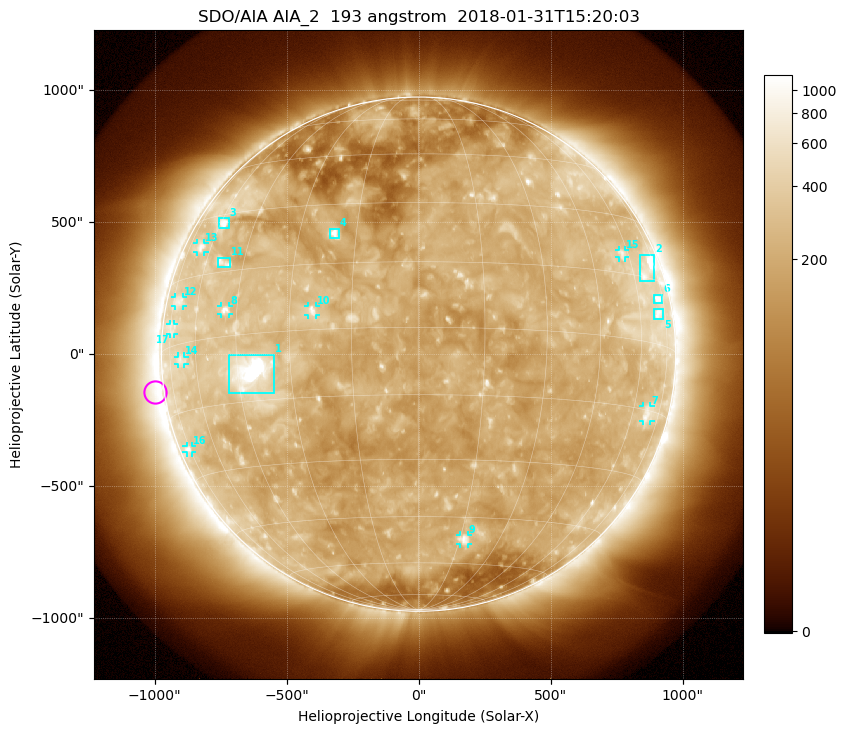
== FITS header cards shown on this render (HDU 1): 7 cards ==
TELESCOP= 'SDO/AIA'
INSTRUME= 'AIA_2'
WAVELNTH=                  193
WAVEUNIT= 'angstrom'
DATE-OBS= '2018-01-31T15:20:03.47'
CTYPE1  = 'HPLN-TAN'
CTYPE2  = 'HPLT-TAN'

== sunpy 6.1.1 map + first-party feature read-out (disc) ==
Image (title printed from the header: SDO/AIA AIA_2  193 angstrom  2018-01-31T15:20:03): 1024 x 1024 px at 2.4 arcsec/px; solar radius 974 arcsec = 406 px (full disc in frame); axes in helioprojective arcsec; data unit not stated in the header (colour bar unlabelled)
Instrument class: DISC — disc imager (sunpy class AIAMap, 193 A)
Bright regions (active regions / flare kernels): reference = the median radial profile (limb darkening/brightening removed); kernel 9 px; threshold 5 sigma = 368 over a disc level ~207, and >= 1.15x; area >= 12 px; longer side >= 10 px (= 24 arcsec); searched inside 0.97 R_sun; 17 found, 17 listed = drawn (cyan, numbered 1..; 10 of them under ~33 arcsec drawn as corner ticks so the feature stays visible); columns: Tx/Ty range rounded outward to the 5 arcsec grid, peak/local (2 s.f.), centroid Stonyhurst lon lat
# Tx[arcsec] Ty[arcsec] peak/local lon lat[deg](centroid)
1 -720..-545 -150..0 23 -41 -8
2 840..895 275..380 6 +68 +17
3 -755..-720 475..515 4.4 -59 +28
4 -335..-300 440..475 6 -21 +22
5 890..930 135..175 3.6 +70 +7
6 890..925 190..225 4 +71 +11
7 850..880 -255..-195 3.1 +67 -16
8 -750..-715 150..185 4.9 -49 +6
9 155..190 -720..-685 4.5 +17 -52
10 -420..-385 145..185 4.4 -24 +4
11 -760..-715 330..365 3.3 -52 +17
12 -925..-890 180..215 2.8 -71 +10
13 -840..-810 385..420 3 -66 +22
14 -915..-885 -35..-10 2.8 -67 -4
15 760..785 365..395 3 +57 +20
16 -880..-860 -375..-345 3.4 -75 -23
17 -940..-925 75..115 2.3 -74 +4
Off-limb structures (1.02-1.3 R_sun): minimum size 162 px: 4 found; the strongest spans PA ~50..140 deg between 1.02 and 1.3 R_sun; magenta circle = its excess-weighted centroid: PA ~100 deg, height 1.03 R_sun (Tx ~-995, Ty ~-145 arcsec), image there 1.9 x the reference